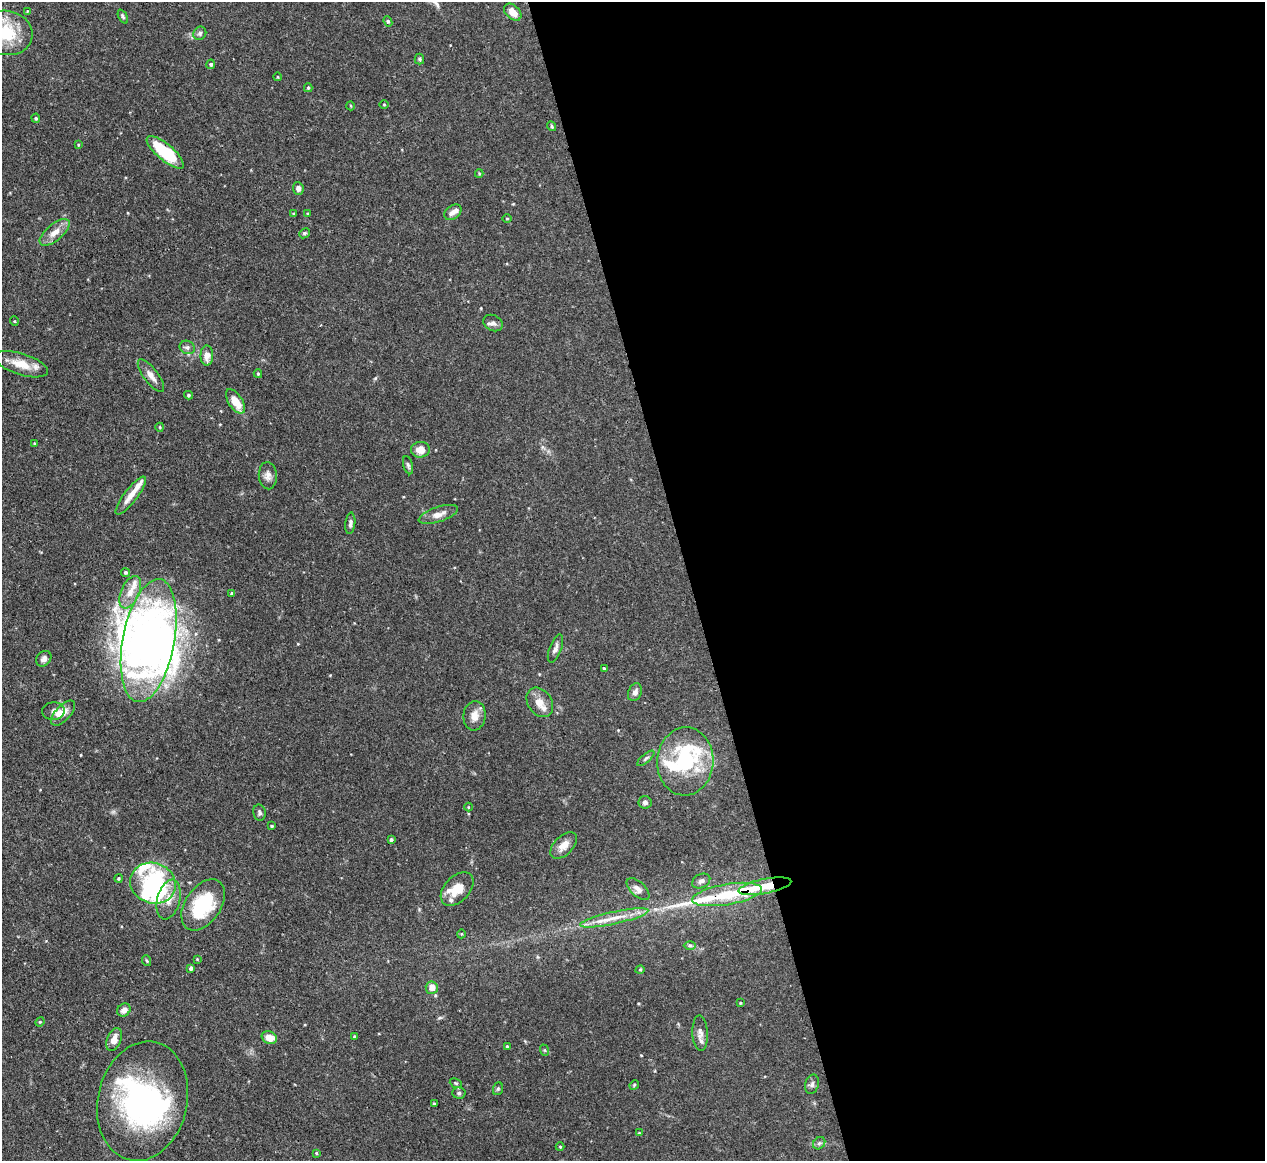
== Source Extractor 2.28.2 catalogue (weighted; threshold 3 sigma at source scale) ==
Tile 8 of 4 x 4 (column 4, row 2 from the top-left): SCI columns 3797-5059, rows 2466-3624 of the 5067 x 5049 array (HDU 1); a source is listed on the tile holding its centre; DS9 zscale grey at full resolution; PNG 1267 x 1163 px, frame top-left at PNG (2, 2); each listed source drawn as its Kron ellipse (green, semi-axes under 4 px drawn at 4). Shown black and unused: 46% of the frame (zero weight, under 3 of 4 exposures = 1% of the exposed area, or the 3 px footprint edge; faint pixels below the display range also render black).
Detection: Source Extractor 2.28.2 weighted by HDU 2 'WHT'; one run over the whole footprint, this tile lists its part. Background 0.0736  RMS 0.0041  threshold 0.0184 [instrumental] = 3 sigma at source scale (4.5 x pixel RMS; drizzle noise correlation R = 1.50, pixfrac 1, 0.05/0.05 arcsec/px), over >= 5 px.
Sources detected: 115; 7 inside a brighter object's white glare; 1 long thin detection or spike segment (spike, bleed or trail) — neither listed nor drawn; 9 inside a brighter listed object's ellipse — not listed separately; the other 98 listed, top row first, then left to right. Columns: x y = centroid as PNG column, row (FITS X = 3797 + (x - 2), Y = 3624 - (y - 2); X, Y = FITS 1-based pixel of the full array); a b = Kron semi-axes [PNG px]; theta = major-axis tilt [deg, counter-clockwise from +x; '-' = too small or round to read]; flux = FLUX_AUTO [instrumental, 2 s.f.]
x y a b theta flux
27 11 3 3 - 0.35
513 12 10 6 -42 4.3
123 17 7 4 -63 0.7
388 21 5 4 - 0.56
6 33 26 22 -12 18
200 33 7 6 - 1
419 59 5 4 - 0.58
211 64 5 4 - 0.66
278 77 4 3 - 0.3
308 88 4 4 - 0.52
384 104 4 3 - 0.35
351 106 4 3 - 0.35
36 118 5 4 - 0.54
552 126 5 4 - 0.59
78 145 4 3 - 0.37
165 152 23 8 -40 23
479 174 4 4 - 0.43
298 188 6 5 - 1.5
453 212 9 6 37 2
293 214 4 3 - 0.4
308 214 4 3 - 0.45
507 218 5 3 - 0.37
55 232 18 8 39 4.2
304 233 5 4 - 0.61
14 321 5 3 - 0.34
493 323 10 7 -28 1.6
187 347 8 6 -24 1.2
207 356 10 6 -90 3.3
21 364 28 10 -18 7.1
258 374 4 3 - 0.5
151 376 20 7 -53 2.8
188 395 4 3 - 0.57
235 401 14 7 -57 6.3
160 427 4 4 - 0.38
35 443 4 3 - 0.43
420 450 9 8 - 4.3
408 465 9 4 -73 0.92
268 476 13 9 -85 2.3
131 496 23 6 53 4.3
438 514 20 7 18 3.5
350 523 11 5 84 1.3
125 572 5 4 - 0.71
130 592 17 9 66 4.7
232 593 3 3 - 0.63
149 641 62 26 79 140
555 648 15 6 68 1.6
44 659 8 7 - 1.6
604 668 3 3 - 0.5
635 692 9 6 65 1.8
540 702 16 12 -55 4.3
53 711 11 9 3 1.5
63 713 15 7 47 3.3
474 716 15 11 83 3.7
646 758 11 4 40 0.91
685 761 34 28 86 35
645 802 6 6 - 1.1
468 807 4 3 - 0.31
259 813 8 6 -79 0.93
272 826 3 3 - 0.5
391 840 4 3 - 0.74
564 845 16 9 44 3.6
118 878 4 4 - 0.46
701 881 9 7 28 1.4
153 883 23 20 -19 42
765 886 27 7 11 12
457 889 20 12 47 7.3
638 889 14 7 -43 2.3
727 894 35 10 10 16
169 899 20 11 75 5.3
203 905 28 18 56 24
614 918 35 6 12 6.3
461 934 4 3 - 0.32
690 945 6 4 -1 0.66
197 959 4 3 - 0.29
147 961 5 3 - 0.4
191 968 4 4 - 1.2
640 970 5 3 - 0.4
432 988 6 6 - 3.8
740 1003 4 3 - 0.4
124 1010 7 6 - 2.2
40 1022 5 4 - 0.48
700 1033 17 8 -87 2.5
354 1036 4 3 - 0.43
269 1038 8 6 -25 4.5
114 1040 12 7 69 3.6
507 1046 4 3 - 0.45
544 1050 6 4 -70 0.47
456 1083 6 4 -23 0.53
812 1084 10 6 75 1.3
634 1085 5 4 - 0.42
498 1089 6 5 - 0.62
459 1093 6 5 - 0.86
143 1101 60 44 77 88
434 1104 3 3 - 0.67
639 1133 3 3 - 0.34
819 1143 7 5 45 0.87
560 1147 4 4 - 0.42
316 1153 4 3 - 0.43
Overlapping masked pixels (flux is a lower limit): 3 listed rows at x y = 765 886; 727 894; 143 1101
Isophote crosses this tile's border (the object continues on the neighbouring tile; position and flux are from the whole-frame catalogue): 2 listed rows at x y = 6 33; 143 1101